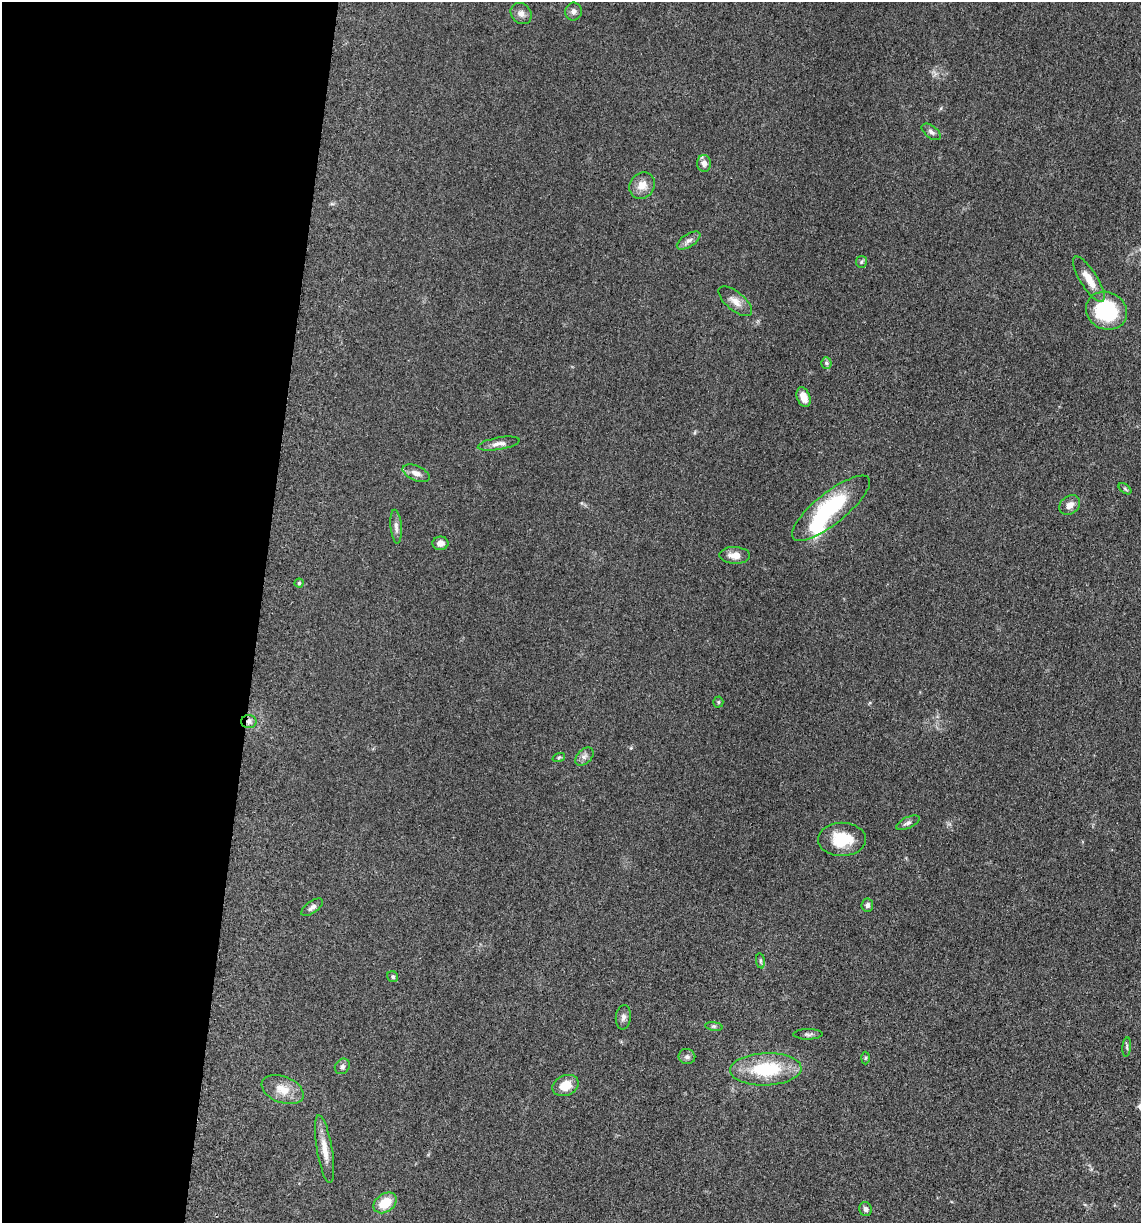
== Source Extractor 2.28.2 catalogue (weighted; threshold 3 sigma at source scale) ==
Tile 5 of 4 x 4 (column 1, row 2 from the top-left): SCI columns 246-1384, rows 2465-3685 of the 4978 x 4921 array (HDU 1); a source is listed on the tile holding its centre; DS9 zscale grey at full resolution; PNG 1143 x 1225 px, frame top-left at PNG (2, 2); each listed source drawn as its Kron ellipse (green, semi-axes under 4 px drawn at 4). Shown black and unused: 23% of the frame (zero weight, under 3 of 5 exposures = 4% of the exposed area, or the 3 px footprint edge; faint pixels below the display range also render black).
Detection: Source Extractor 2.28.2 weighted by HDU 2 'WHT'; one run over the whole footprint, this tile lists its part. Background 0.0561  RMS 0.0058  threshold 0.0263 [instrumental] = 3 sigma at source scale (4.5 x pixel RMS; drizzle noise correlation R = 1.50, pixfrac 1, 0.05/0.05 arcsec/px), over >= 5 px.
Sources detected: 45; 1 inside a brighter object's white glare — neither listed nor drawn; the other 44 listed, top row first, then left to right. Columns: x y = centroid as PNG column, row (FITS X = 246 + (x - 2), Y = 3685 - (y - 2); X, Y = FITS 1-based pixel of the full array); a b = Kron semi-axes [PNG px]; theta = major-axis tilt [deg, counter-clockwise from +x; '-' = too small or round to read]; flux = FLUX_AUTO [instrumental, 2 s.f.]
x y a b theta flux
574 12 9 8 - 2.2
521 14 11 9 -44 3.1
931 132 11 6 -38 1.9
704 163 8 7 - 3
642 185 14 12 53 6.3
689 240 13 6 33 2.7
861 262 6 5 - 0.99
1089 279 26 8 -58 8.9
735 301 20 9 -40 4.9
1107 311 21 18 -24 46
826 363 5 5 - 1
803 397 10 6 -69 5.7
499 444 21 6 10 3.6
416 473 14 7 -23 3.6
1125 489 7 4 -38 0.82
1070 505 11 9 38 3.9
831 508 48 15 39 51
396 527 17 5 -84 2.6
440 543 8 6 1 3.6
735 555 15 8 -2 5.3
299 583 4 4 - 0.72
718 702 5 5 - 0.85
249 721 7 6 - 2.1
559 757 6 4 19 0.83
584 757 11 7 44 2.4
908 823 12 5 26 1.8
842 839 24 16 1 19
867 905 6 6 - 2
312 907 12 6 35 2.2
760 961 8 4 -82 1
393 977 6 5 - 1.1
623 1017 12 7 84 2.3
714 1026 8 4 -8 1.1
808 1034 14 5 1 1.8
1127 1047 10 3 86 1
687 1057 8 7 - 1.8
865 1058 6 4 88 0.71
342 1066 8 6 49 1.6
766 1069 36 16 2 34
565 1085 13 10 23 8.6
283 1090 22 13 -22 9
325 1149 34 8 -80 7.8
385 1203 12 9 35 12
866 1209 7 6 - 1.6
Overlapping masked pixels (flux is a lower limit): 1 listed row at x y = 249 721